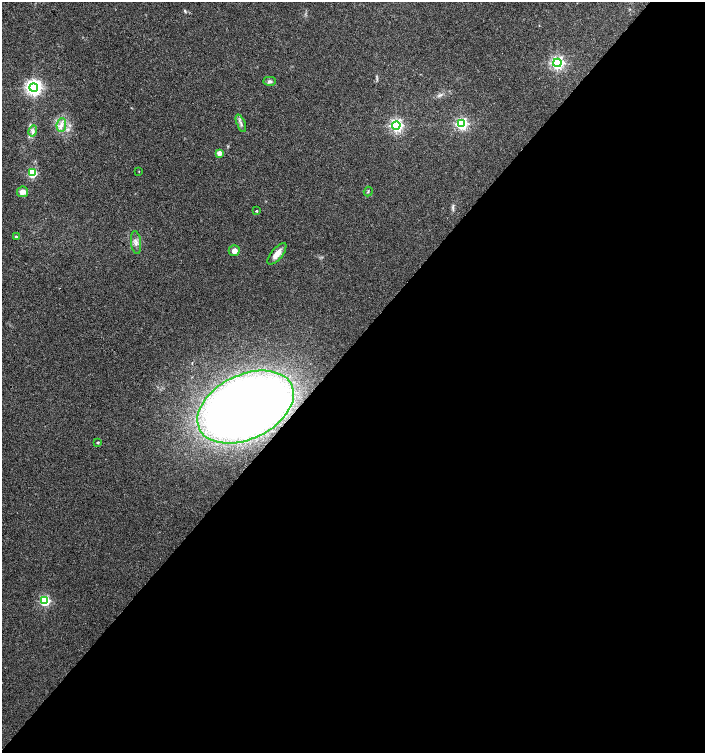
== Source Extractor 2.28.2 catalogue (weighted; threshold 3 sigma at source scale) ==
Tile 12 of 4 x 4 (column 4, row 3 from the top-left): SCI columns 4452-5857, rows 1503-3004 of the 6023 x 6017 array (HDU 1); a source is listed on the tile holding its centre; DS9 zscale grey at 2 x 2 block average (1 PNG px = mean of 2 x 2 image px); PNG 707 x 755 px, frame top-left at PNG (2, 2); each listed source drawn as its Kron ellipse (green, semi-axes under 4 px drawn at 4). Shown black and unused: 54% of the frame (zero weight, under 3 of 4 exposures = <1% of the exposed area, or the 3 px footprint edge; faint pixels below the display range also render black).
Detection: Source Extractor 2.28.2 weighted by HDU 2 'WHT'; one run over the whole footprint, this tile lists its part. Background 0.0228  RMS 0.0029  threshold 0.0129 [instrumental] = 3 sigma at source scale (4.5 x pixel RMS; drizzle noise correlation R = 1.50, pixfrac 1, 0.0396/0.0396 arcsec/px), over >= 5 px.
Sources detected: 21; all 21 listed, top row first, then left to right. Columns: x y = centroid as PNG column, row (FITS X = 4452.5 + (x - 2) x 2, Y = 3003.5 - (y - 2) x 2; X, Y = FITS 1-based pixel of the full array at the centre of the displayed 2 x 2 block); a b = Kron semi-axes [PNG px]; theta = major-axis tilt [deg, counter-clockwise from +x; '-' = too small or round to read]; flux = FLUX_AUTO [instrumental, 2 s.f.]
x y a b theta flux
557 63 4 4 - 160
270 81 6 4 0 1.4
34 88 4 4 - 260
241 123 9 3 -68 1.9
462 124 4 4 - 120
61 125 6 5 - 2.8
396 125 4 4 - 160
33 131 5 3 - 1.5
219 153 3 3 - 8.3
139 172 3 2 - 0.26
32 173 3 3 - 47
23 192 5 5 - 4.4
368 192 5 2 - 0.5
257 211 2 2 - 0.69
16 237 4 3 - 0.68
136 242 11 5 -84 3.1
234 251 5 5 - 4.3
277 254 13 5 51 5.8
246 407 51 32 26 630
98 442 3 2 - 0.86
45 601 4 3 - 72
Overlapping masked pixels (flux is a lower limit): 1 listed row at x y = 246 407
Diffuse or blended objects may show on this block-average render without a row.